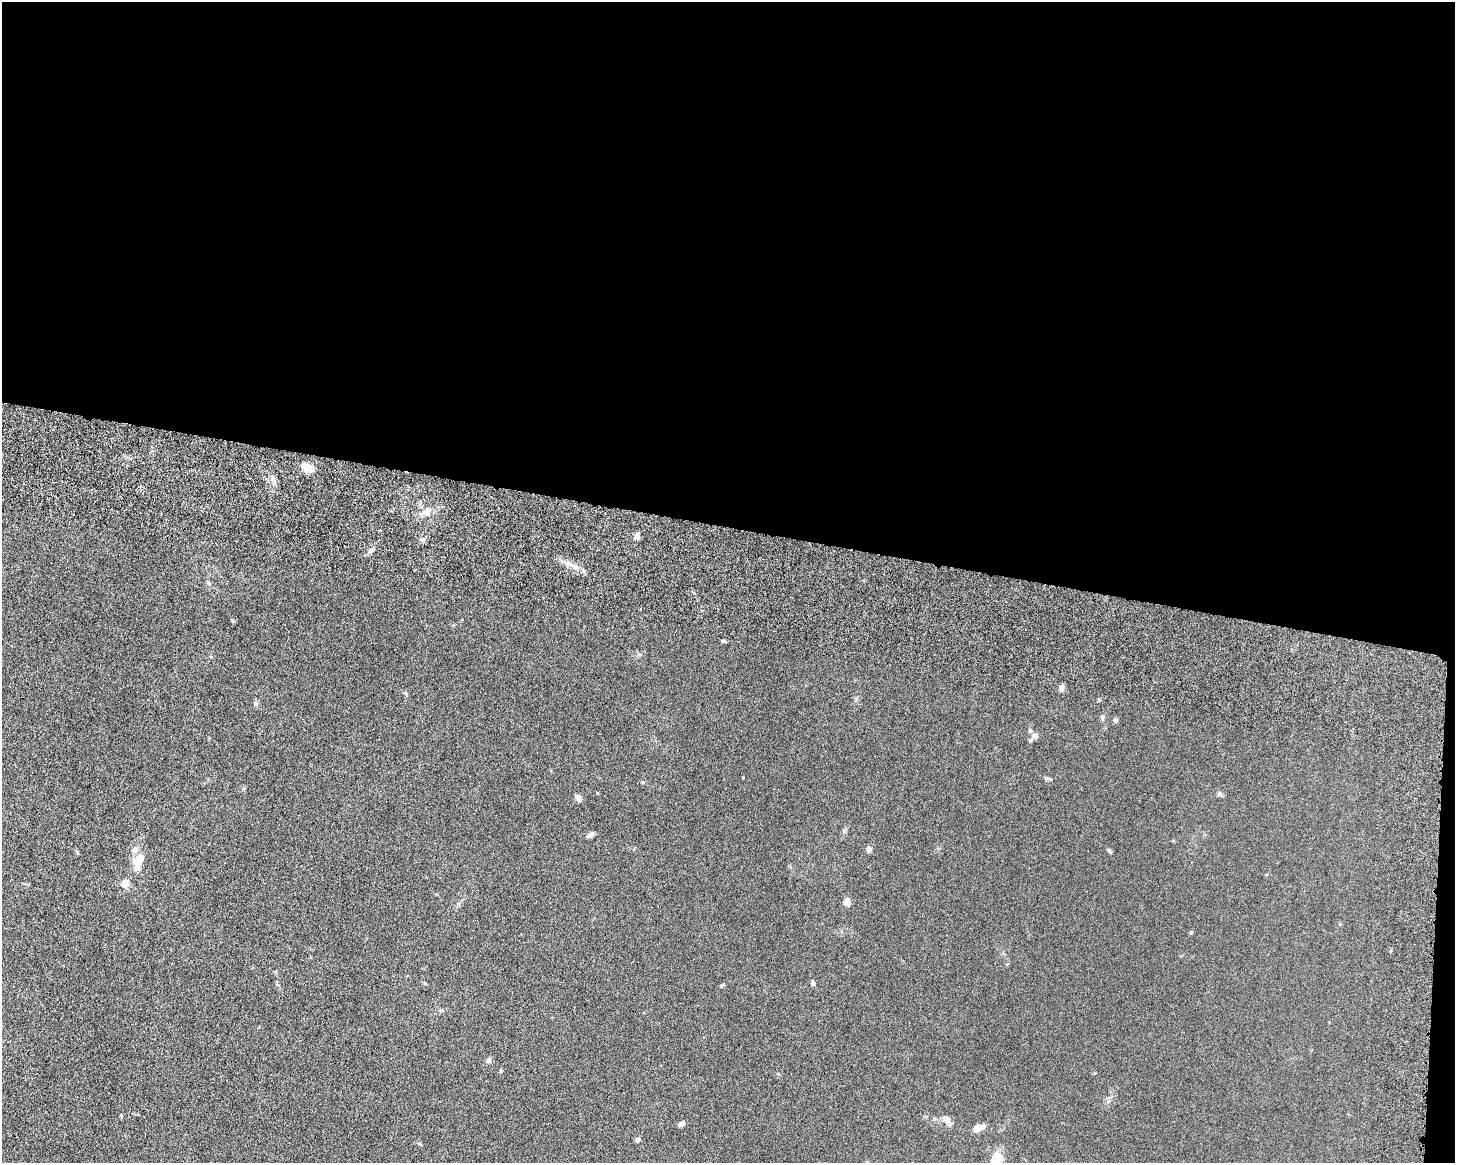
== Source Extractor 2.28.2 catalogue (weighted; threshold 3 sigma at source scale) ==
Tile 3 of 3 x 4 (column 3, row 1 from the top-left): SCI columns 3085-4537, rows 3614-4774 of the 4861 x 4803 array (HDU 1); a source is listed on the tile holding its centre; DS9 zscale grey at full resolution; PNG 1457 x 1165 px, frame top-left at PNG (2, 2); no overlay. Shown black and unused: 46% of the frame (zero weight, under 6 of 12 exposures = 7% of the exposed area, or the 3 px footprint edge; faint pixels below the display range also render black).
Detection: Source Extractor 2.28.2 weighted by HDU 2 'WHT'; one run over the whole footprint, this tile lists its part. Background 0.0142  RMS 0.0034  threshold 0.0141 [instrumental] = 3 sigma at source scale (4.09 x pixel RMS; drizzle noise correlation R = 1.36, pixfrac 0.8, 0.05/0.05 arcsec/px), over >= 5 px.
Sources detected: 31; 1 inside a brighter object's white glare — not listed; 1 inside a brighter listed object's ellipse — not listed separately; the other 29 listed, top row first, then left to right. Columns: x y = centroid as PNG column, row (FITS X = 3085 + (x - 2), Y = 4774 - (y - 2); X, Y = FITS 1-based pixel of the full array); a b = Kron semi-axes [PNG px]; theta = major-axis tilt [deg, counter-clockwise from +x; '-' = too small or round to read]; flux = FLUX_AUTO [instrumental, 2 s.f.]
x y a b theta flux
307 467 12 8 -27 3.8
427 512 12 8 43 2.2
637 536 6 6 - 1.3
371 550 8 5 34 1
208 583 6 4 -59 0.45
723 641 6 4 -19 0.44
1062 688 6 5 - 1.6
256 703 7 5 -21 0.52
1103 717 7 6 - 0.63
1116 720 5 4 - 0.89
1035 735 7 7 - 0.97
643 782 5 3 - 0.27
1220 794 7 6 - 0.59
578 797 9 6 -58 1.1
590 835 10 5 30 0.88
869 849 7 6 - 0.98
1109 851 7 5 -41 0.45
138 861 16 10 55 3.8
125 884 11 9 62 2
847 902 7 6 - 2.2
1191 932 5 4 - 0.37
813 983 6 5 - 0.63
489 1060 6 5 - 1.1
501 1071 5 3 - 0.26
946 1119 9 8 - 1.8
682 1123 7 5 35 1
978 1128 9 5 28 3.9
638 1139 4 4 - 1.5
997 1160 13 9 82 6.2
Isophote crosses this tile's border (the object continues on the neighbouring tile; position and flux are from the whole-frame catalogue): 1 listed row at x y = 997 1160
Unlisted compact peaks at least as high as the median listed source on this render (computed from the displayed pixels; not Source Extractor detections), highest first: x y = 1046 778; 232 620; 121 1115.